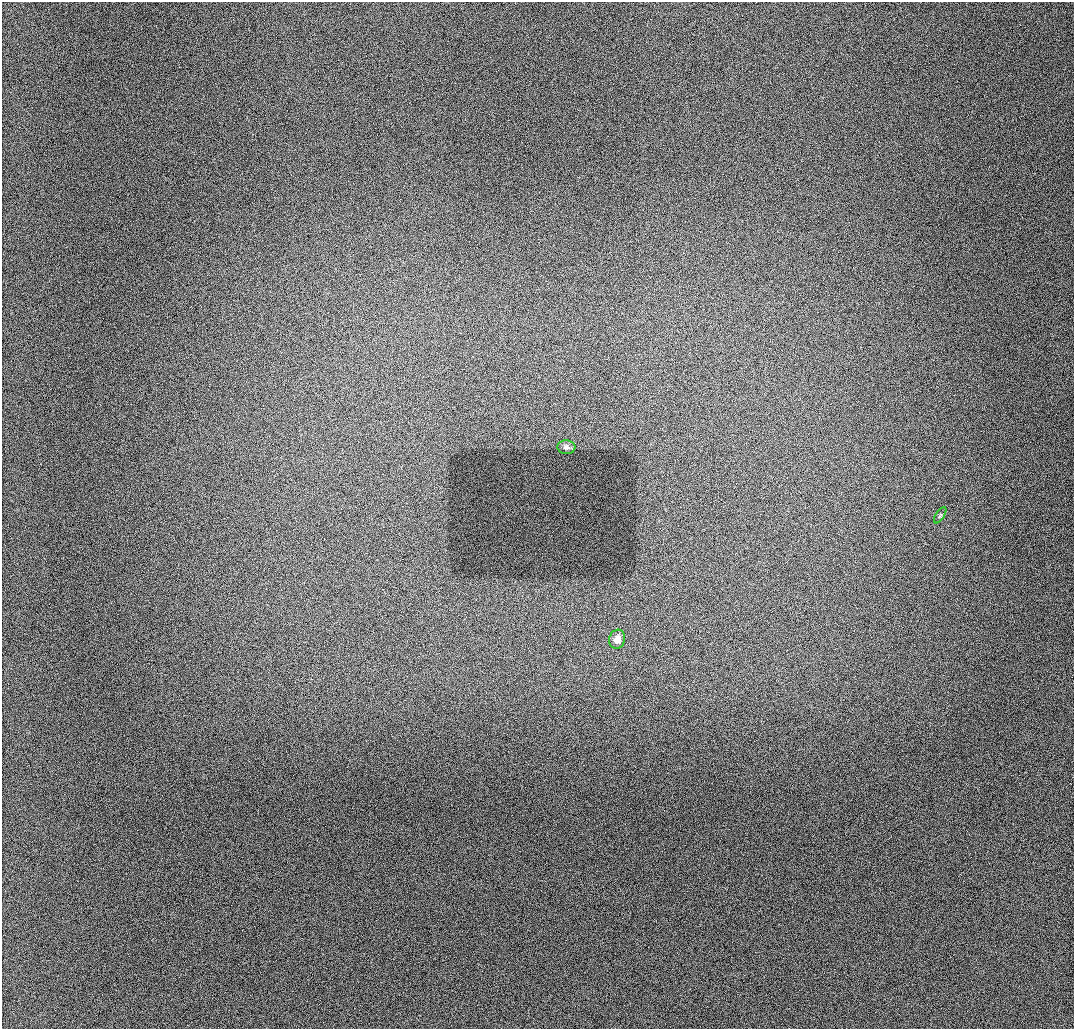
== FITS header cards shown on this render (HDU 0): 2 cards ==
NAXIS1  =                 1072 / length of data axis 1
NAXIS2  =                 1027 / length of data axis 2

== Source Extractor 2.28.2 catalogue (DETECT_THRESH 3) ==
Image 1072 x 1027 px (HDU 0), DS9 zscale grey, 1 PNG px = 1 image px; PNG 1076 x 1031 px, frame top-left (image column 1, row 1027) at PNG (2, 2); each listed source drawn as its Kron ellipse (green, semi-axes under 4 px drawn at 4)
Background 933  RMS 11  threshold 33.4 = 3 sigma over >= 5 px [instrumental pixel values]
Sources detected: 3; all 3 listed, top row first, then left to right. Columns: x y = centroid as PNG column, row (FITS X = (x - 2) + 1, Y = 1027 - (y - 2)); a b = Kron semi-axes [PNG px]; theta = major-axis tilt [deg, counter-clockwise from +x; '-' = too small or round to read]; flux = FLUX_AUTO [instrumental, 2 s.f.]
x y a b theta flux
566 447 9 7 -3 2300
940 515 9 3 57 1100
617 639 9 8 - 5400